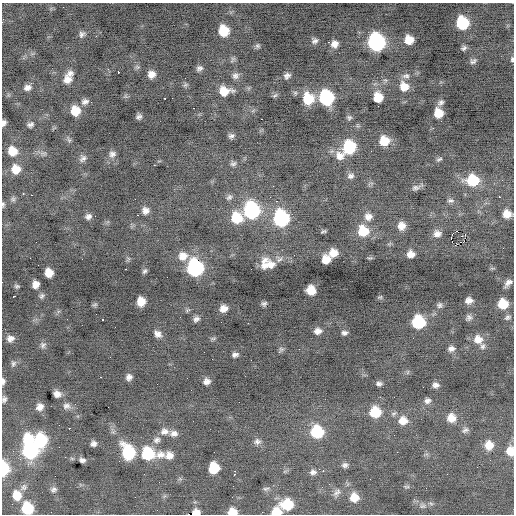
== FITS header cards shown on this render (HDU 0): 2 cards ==
NAXIS1  =                  512 / Axis length
NAXIS2  =                  512 / Axis length

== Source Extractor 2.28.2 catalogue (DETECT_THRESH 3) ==
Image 512 x 512 px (HDU 0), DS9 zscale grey, 1 PNG px = 1 image px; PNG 516 x 516 px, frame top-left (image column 1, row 512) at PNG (2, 3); no overlay
Background -0.2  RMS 0.84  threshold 2.52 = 3 sigma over >= 5 px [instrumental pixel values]
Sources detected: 198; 1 with non-positive FLUX_AUTO (blend fragments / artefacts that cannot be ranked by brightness) is not listed; the other 197 listed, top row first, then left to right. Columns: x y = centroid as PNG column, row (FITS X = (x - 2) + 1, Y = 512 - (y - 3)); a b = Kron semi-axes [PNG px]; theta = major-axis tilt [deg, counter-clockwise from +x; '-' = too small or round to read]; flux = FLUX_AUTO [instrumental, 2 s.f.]
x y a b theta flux
63 7 2 2 - 57
3 19 2 2 - 44
462 23 9 8 - 2800
224 31 9 8 - 1400
82 34 9 7 57 180
409 40 8 7 - 710
314 41 8 7 - 180
328 42 2 2 - 190
376 42 11 10 - 11000
334 44 9 8 - 370
258 46 7 6 - 110
464 48 6 5 - 130
233 59 9 5 54 110
512 59 6 4 89 86
473 61 8 6 34 140
199 68 7 6 - 180
118 72 3 3 - 240
70 73 9 7 8 260
151 74 7 7 - 380
235 76 10 8 19 230
287 76 7 5 33 190
406 76 10 7 5 220
68 79 10 9 - 430
185 85 7 4 44 97
404 86 11 10 - 670
27 87 8 6 21 240
225 91 14 10 -1 790
275 95 9 4 44 84
378 97 8 8 - 960
165 98 3 2 - 310
326 98 10 9 - 5600
308 99 12 11 - 1500
85 102 10 7 19 220
91 102 2 2 - 140
441 103 8 6 36 160
378 106 2 2 - 100
194 108 2 2 - 47
75 111 9 9 - 950
438 113 8 7 - 840
139 117 6 4 42 150
349 117 7 6 - 110
261 119 2 2 - 220
4 123 6 4 73 200
30 125 7 5 25 160
231 136 7 6 - 160
69 140 9 4 -55 110
384 141 9 9 - 1000
349 147 11 10 - 3100
12 151 10 9 - 780
112 154 9 8 - 240
340 156 12 11 - 500
83 158 10 7 44 200
440 159 5 3 - 160
233 163 8 6 15 140
154 165 2 2 - 290
16 169 9 9 - 790
350 176 9 7 8 200
472 180 11 10 - 2100
502 180 2 2 - 30
416 188 12 7 9 180
23 194 3 2 - 330
31 195 2 2 - 230
229 197 8 6 42 160
270 197 3 2 - 79
499 197 3 2 - 630
13 199 6 6 - 130
276 201 3 2 - 130
450 201 9 6 0 140
3 204 6 4 87 96
251 210 11 10 - 7900
145 211 8 8 - 300
507 214 8 7 - 590
137 215 2 2 - 140
88 216 7 6 - 200
95 216 2 2 - 29
368 217 11 10 - 420
236 218 12 12 - 1400
281 218 11 10 - 7500
401 226 9 8 - 470
323 231 7 4 17 91
363 231 12 11 - 1400
456 231 2 2 - 21
437 233 9 8 - 320
465 235 3 2 - 780
461 236 3 2 - 65
451 238 3 2 - 330
333 253 9 8 - 620
411 254 7 6 - 390
294 255 2 2 - 21
183 256 12 11 - 620
370 258 9 2 10 67
279 259 9 9 - 230
326 259 8 7 - 630
265 265 12 9 18 450
270 265 20 10 -36 670
195 268 10 9 - 9500
126 269 3 2 - 270
145 271 7 5 50 120
49 273 8 7 - 690
167 277 2 2 - 34
508 283 10 5 44 260
35 284 7 6 - 390
17 286 6 5 - 96
311 290 9 8 - 720
14 296 4 2 - 220
42 296 7 6 - 130
380 297 6 4 12 78
469 300 7 6 - 310
141 302 8 7 - 740
264 304 4 4 - 89
503 304 9 8 - 1200
95 305 7 5 32 89
439 305 7 6 - 140
223 308 7 6 - 400
508 317 9 6 24 140
469 318 8 7 - 170
103 319 3 2 - 66
196 319 8 6 40 200
221 322 2 2 - 23
418 322 9 9 - 3500
318 331 9 7 7 320
344 333 7 5 2 170
158 334 10 8 -42 310
10 338 9 7 2 290
213 338 8 4 8 92
413 338 2 2 - 28
478 339 12 11 - 590
43 345 8 8 - 180
483 346 9 7 59 180
452 348 7 6 - 290
281 350 10 5 52 120
204 352 2 2 - 45
235 355 7 5 16 190
212 359 2 2 - 72
13 364 9 7 66 160
408 372 6 4 71 74
101 377 3 2 - 140
129 377 7 6 - 240
187 378 2 2 - 74
3 381 7 4 -88 170
207 381 7 6 - 270
379 384 8 5 0 160
435 385 7 6 - 220
57 394 7 6 - 330
4 399 8 6 86 150
427 401 9 7 16 220
66 406 10 8 -8 240
40 407 8 7 - 330
375 412 10 9 - 1600
451 418 9 9 - 600
403 421 11 10 - 610
69 428 2 2 - 330
465 430 10 7 30 170
164 431 11 9 6 350
113 432 6 6 - 120
317 432 10 10 - 2900
174 433 10 8 -4 280
41 440 11 9 -88 3500
157 440 11 8 20 260
257 441 8 8 - 200
94 444 6 5 - 200
489 445 10 9 - 700
59 447 2 2 - 25
30 449 17 10 -82 9900
510 451 10 8 -85 720
128 452 12 9 -63 3600
148 454 11 11 - 2800
160 454 15 10 -3 500
169 455 9 9 - 410
65 457 2 2 - 34
20 459 4 4 - 71
82 460 6 4 -14 180
345 465 8 7 - 170
477 467 2 2 - 26
4 468 10 6 90 2600
214 468 8 8 - 2100
323 471 2 2 - 280
313 472 9 7 12 210
234 473 6 3 76 240
447 474 2 2 - 33
55 476 2 2 - 25
159 482 3 2 - 44
23 487 10 8 47 220
407 487 9 4 0 95
54 489 8 7 - 170
266 489 9 5 6 130
337 493 13 8 44 290
17 495 12 10 -72 800
354 497 10 9 - 760
12 504 3 2 - 73
287 504 12 9 2 1900
422 506 9 6 2 200
27 508 9 9 - 2300
157 510 2 2 - 32
232 512 8 6 0 660
262 512 2 2 - 31
276 512 9 7 -2 1000
At the frame edge (FLAGS 8, measured only in part): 11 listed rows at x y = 3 19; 512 59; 4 123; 3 204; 3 381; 4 399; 510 451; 4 468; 27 508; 232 512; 276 512
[1 non-positive-flux detection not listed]